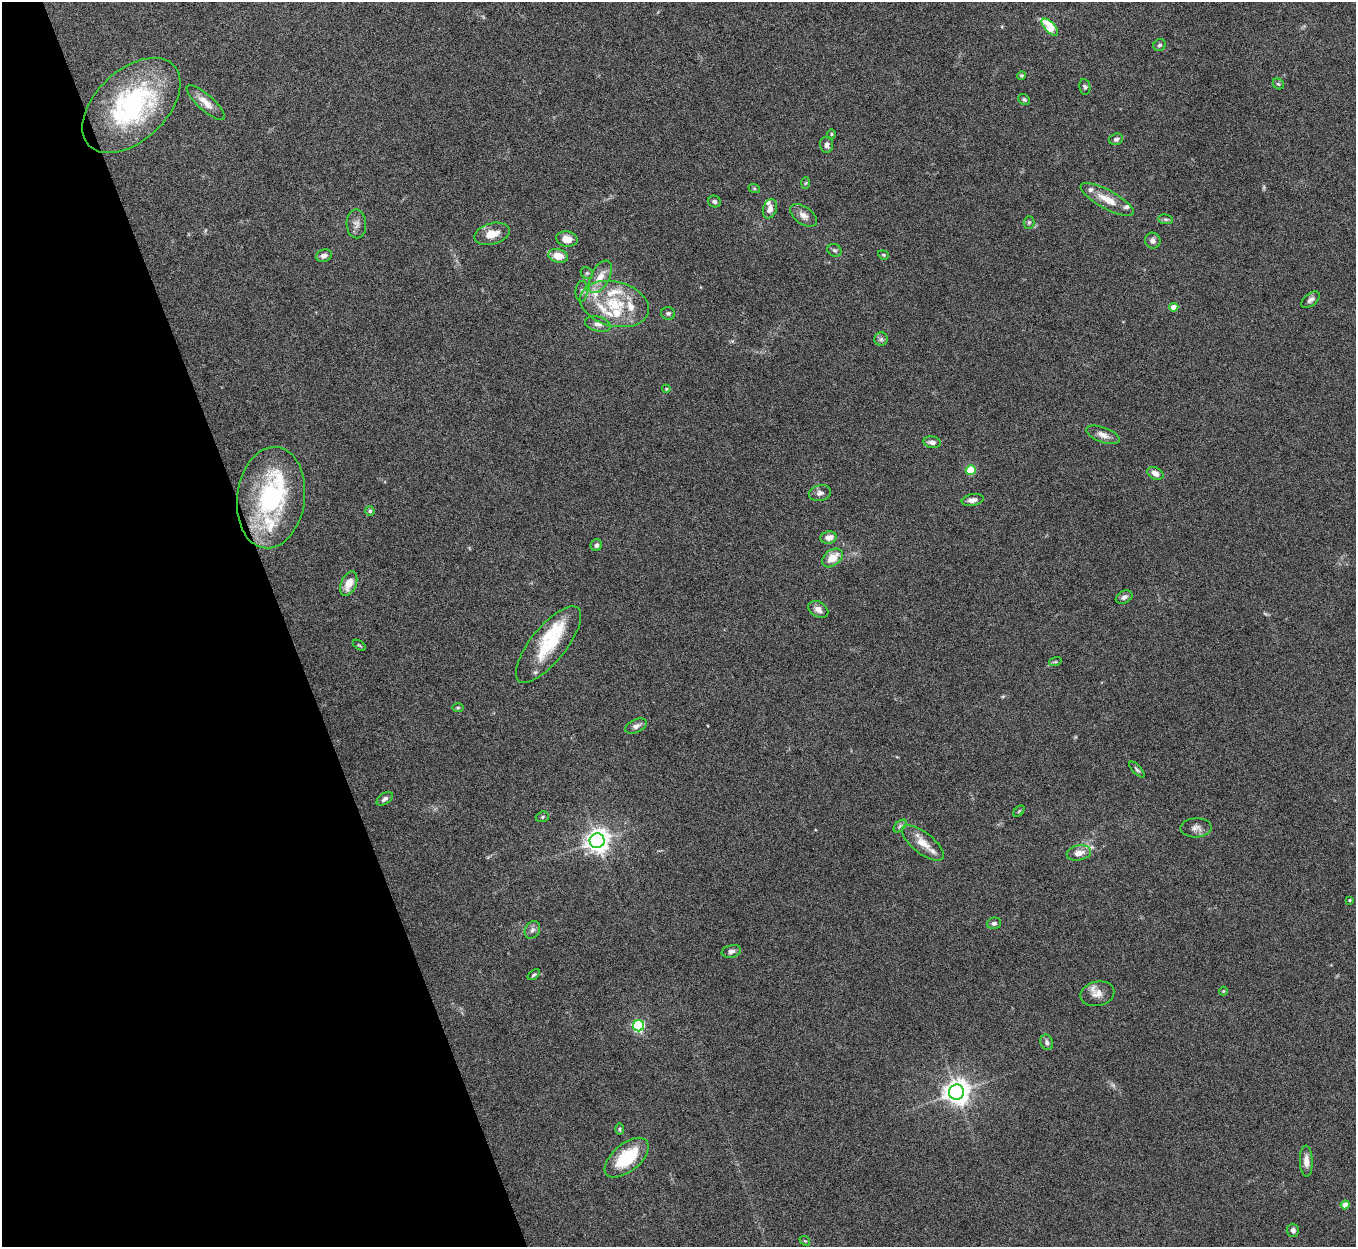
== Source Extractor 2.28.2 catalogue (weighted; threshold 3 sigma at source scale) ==
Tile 5 of 4 x 4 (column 1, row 2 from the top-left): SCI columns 4-1357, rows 2642-3886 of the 5424 x 5408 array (HDU 1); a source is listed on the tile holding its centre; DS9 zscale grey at full resolution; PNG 1358 x 1249 px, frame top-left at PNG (2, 2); each listed source drawn as its Kron ellipse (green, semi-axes under 4 px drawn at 4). Shown black and unused: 21% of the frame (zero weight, under 5 of 10 exposures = <1% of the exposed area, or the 3 px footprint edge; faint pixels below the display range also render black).
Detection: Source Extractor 2.28.2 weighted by HDU 2 'WHT'; one run over the whole footprint, this tile lists its part. Background 0.142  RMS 0.0057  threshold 0.0232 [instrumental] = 3 sigma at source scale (4.09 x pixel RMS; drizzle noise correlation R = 1.36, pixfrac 0.8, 0.05/0.05 arcsec/px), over >= 5 px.
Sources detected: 98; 3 too faint to see at this stretch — neither listed nor drawn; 14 inside a brighter listed object's ellipse — not listed separately; the other 81 listed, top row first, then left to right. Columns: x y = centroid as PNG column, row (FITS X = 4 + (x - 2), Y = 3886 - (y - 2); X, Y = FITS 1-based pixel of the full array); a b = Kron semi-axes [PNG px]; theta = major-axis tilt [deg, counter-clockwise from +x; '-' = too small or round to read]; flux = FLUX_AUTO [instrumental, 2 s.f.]
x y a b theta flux
1050 27 11 5 -46 21
1160 45 6 6 - 1.2
1021 75 4 4 - 0.61
1278 84 6 5 - 0.89
1085 87 8 5 -81 1.1
1024 99 6 5 - 0.89
206 103 24 8 -42 5.5
131 105 58 35 43 79
831 134 4 4 - 0.61
1116 139 7 5 18 1.5
827 145 8 6 -85 2.3
806 183 6 4 87 0.59
754 188 6 4 -19 0.69
1107 199 30 9 -29 9
714 201 6 6 - 1.4
770 209 10 7 71 2.9
803 215 15 8 -35 3.6
1165 219 7 5 -6 0.94
1029 222 6 5 - 0.82
356 224 14 10 -89 3.2
492 234 18 10 16 7
567 239 11 7 -11 6
1153 241 8 7 - 2
834 250 7 6 - 1.2
883 255 6 4 -21 0.67
324 256 8 6 18 2.2
558 256 10 6 -15 7.2
587 273 6 5 - 1
600 277 17 9 62 7.1
582 291 10 6 85 1.7
1310 300 10 6 39 1.8
615 304 35 22 -13 26
1174 307 4 4 - 6.9
668 313 7 6 - 1.1
598 324 13 7 -14 2.6
881 339 7 6 - 1.3
666 389 4 3 - 0.55
1103 435 17 7 -20 3.6
932 442 8 6 -8 2.5
971 470 5 5 - 24
1155 473 8 5 -27 3.3
820 493 11 8 12 2.4
271 498 51 34 83 71
973 500 11 5 10 2.6
370 511 5 4 - 0.99
828 537 8 6 9 4.5
596 545 6 5 - 1.3
832 558 12 7 37 8.8
349 584 13 7 67 6.4
1124 597 9 6 26 1.8
818 609 11 7 -33 3.2
359 645 7 3 -35 0.63
548 645 47 17 51 26
1055 662 6 4 17 0.77
458 708 6 4 0 0.72
636 726 11 6 26 2.2
1137 769 10 4 -47 1
385 799 9 5 35 1.8
1019 811 7 4 45 0.66
542 817 7 5 17 0.97
900 826 8 4 45 1.2
1196 828 15 9 2 3.2
597 841 7 7 - 440
923 843 25 10 -38 7.8
1079 853 12 7 10 4.6
1349 900 3 3 - 0.57
994 923 7 5 15 1.4
532 930 9 7 60 1.9
731 951 10 6 12 1.7
534 975 7 4 36 0.87
1223 991 4 4 - 0.52
1097 994 17 12 13 5.1
638 1026 5 5 - 71
1047 1042 8 6 -70 1.8
956 1092 7 7 - 530
619 1129 6 4 89 0.76
627 1158 26 13 40 25
1306 1161 15 6 -88 4
1345 1205 4 4 - 7
1293 1230 6 6 - 1.9
805 1241 6 4 -40 0.58